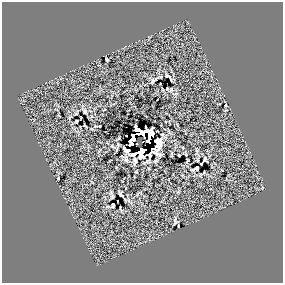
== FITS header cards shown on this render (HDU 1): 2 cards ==
NAXIS1  =                  281 /
NAXIS2  =                  281 /

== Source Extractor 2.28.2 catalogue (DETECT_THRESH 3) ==
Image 281 x 281 px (HDU 1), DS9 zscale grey, 1 PNG px = 1 image px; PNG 285 x 285 px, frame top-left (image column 1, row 281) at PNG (2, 2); no overlay
Background 0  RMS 50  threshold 149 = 3 sigma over >= 5 px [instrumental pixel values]
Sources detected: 27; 3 with non-positive FLUX_AUTO (blend fragments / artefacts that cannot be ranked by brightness) are not listed; the other 24 listed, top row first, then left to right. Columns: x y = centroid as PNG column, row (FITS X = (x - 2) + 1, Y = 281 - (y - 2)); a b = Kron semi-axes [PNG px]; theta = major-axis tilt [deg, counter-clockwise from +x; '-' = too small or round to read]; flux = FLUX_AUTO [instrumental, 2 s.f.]
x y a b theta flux
107 59 3 2 - 3600
168 76 8 3 -42 6400
153 81 6 4 69 4800
226 105 3 2 - 2100
85 112 3 3 - 3200
76 121 3 2 - 3100
85 126 3 2 - 2000
137 130 8 5 -55 16000
147 131 12 5 -15 27000
143 133 5 4 - 4000
149 136 5 4 - 6100
133 138 7 5 79 47000
137 143 3 2 - 6500
132 144 4 3 - 7000
158 146 16 7 73 5600
126 150 6 3 -35 7900
134 154 7 3 17 10000
150 155 7 3 59 7400
205 159 4 3 - 4200
135 160 7 3 -84 8000
196 168 8 3 24 5800
120 194 4 2 - 3700
113 205 4 3 - 3700
178 226 3 2 - 3000
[3 non-positive-flux detections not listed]